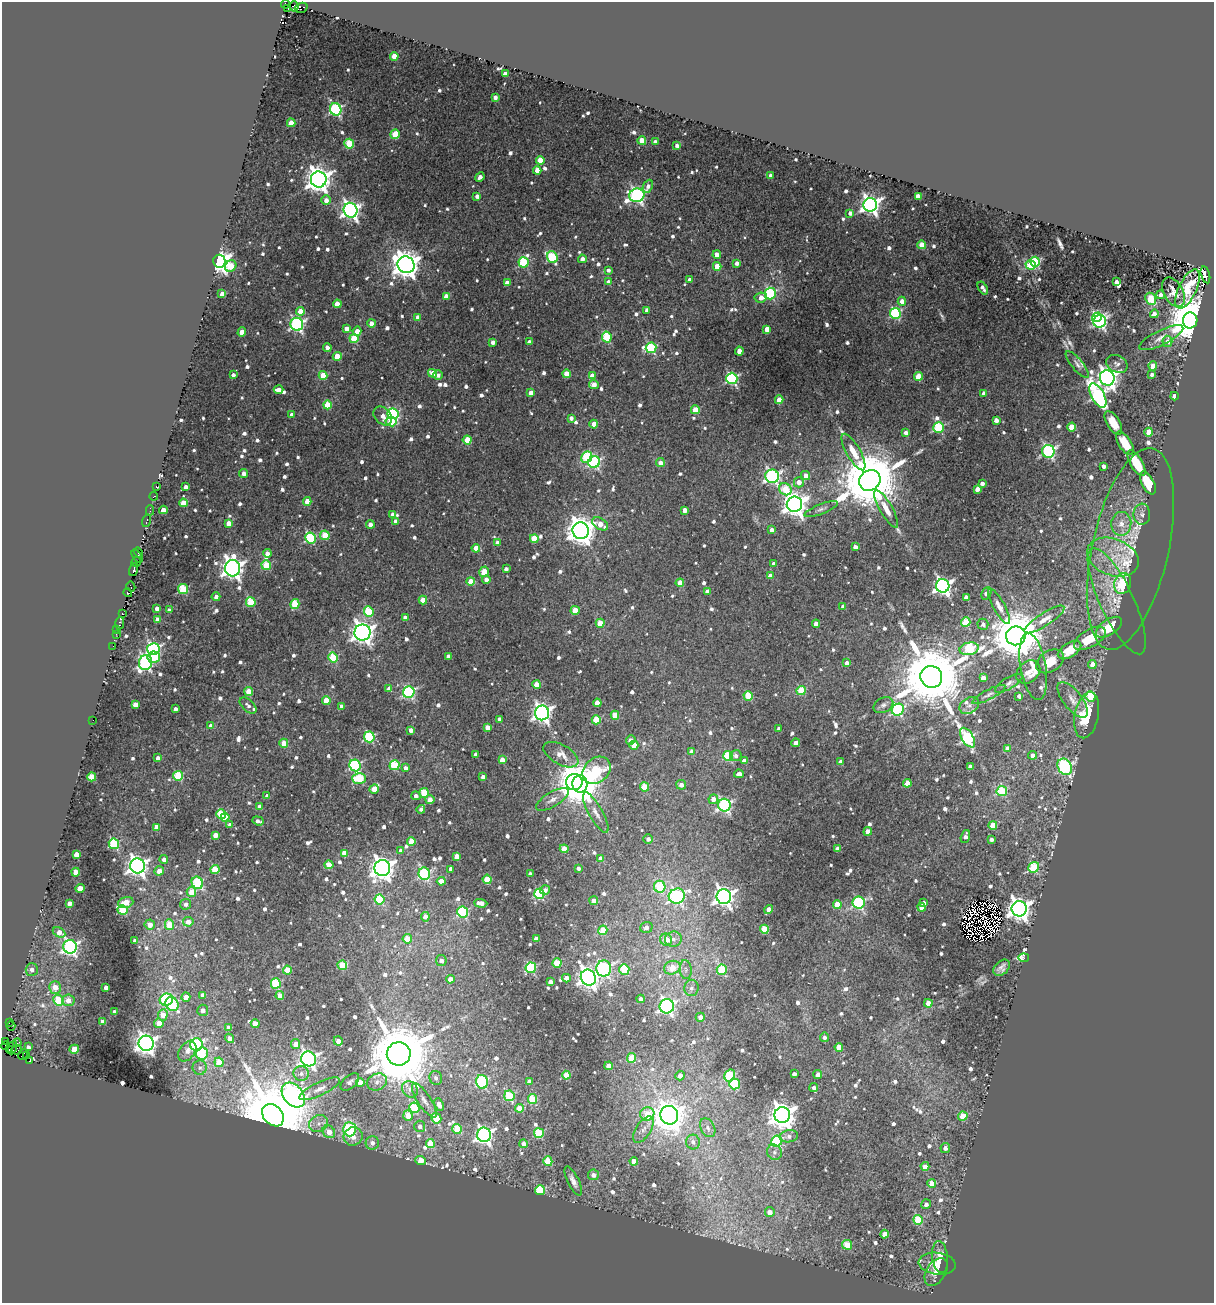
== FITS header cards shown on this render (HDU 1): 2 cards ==
NAXIS1  =                 1212
NAXIS2  =                 1301

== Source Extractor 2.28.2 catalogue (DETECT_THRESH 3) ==
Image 1212 x 1301 px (HDU 1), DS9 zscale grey, 1 PNG px = 1 image px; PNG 1216 x 1305 px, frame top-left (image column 1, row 1301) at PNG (2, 2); each listed source drawn as its Kron ellipse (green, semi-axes under 4 px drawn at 4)
Background 0.0923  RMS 0.017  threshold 0.0496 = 3 sigma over >= 5 px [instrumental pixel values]
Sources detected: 1091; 10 with non-positive FLUX_AUTO (blend fragments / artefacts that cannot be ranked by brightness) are neither listed nor drawn; of the other 1081, the 500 brightest by FLUX_AUTO listed and drawn (581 fainter detections omitted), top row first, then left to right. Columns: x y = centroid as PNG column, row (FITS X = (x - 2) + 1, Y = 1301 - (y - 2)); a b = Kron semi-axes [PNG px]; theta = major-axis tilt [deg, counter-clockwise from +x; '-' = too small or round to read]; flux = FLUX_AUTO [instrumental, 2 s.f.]
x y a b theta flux
285 4 4 3 - 8
294 6 5 4 - 32
301 8 6 5 - 25
288 9 3 2 - 8.4
394 56 4 4 - 23
505 74 4 3 - 6
495 97 4 4 - 6.4
336 109 6 5 - 200
291 123 4 4 - 22
395 134 5 4 - 35
642 141 4 4 - 25
655 142 3 3 - 4.7
349 144 5 5 - 50
677 145 4 3 - 4.8
540 160 4 4 - 24
537 170 4 4 - 13
771 175 4 3 - 4.9
480 177 5 4 - 6.1
319 179 8 8 - 1200
648 186 7 5 65 5.4
637 195 7 7 - 330
477 196 4 4 - 6
918 197 4 4 - 18
326 200 4 4 - 8.1
870 205 7 7 - 600
351 210 7 7 - 530
850 213 4 3 - 4.9
922 245 4 4 - 22
717 255 4 4 - 8.2
552 257 6 5 - 85
582 259 4 4 - 6
219 261 6 6 - 880
524 262 5 5 - 86
1035 262 5 4 - 87
737 263 4 4 - 4.8
406 265 9 8 - 1500
1031 265 5 5 - 52
231 266 6 5 - 28
717 266 4 4 - 18
608 270 4 4 - 4.7
1205 275 8 4 -75 520
689 280 4 3 - 5.7
608 282 4 4 - 6.6
1116 282 4 4 - 5.8
507 283 4 4 - 8.7
983 288 7 3 -58 5
1187 289 21 9 64 61
1173 292 16 9 -61 10
222 294 4 4 - 13
770 294 6 5 - 120
1160 295 4 4 - 6.8
446 296 4 4 - 15
761 298 6 5 - 11
1151 299 6 5 - 38
902 301 4 4 - 8.2
337 304 4 4 - 16
647 310 4 4 - 5
300 311 4 4 - 14
895 313 5 5 - 120
1154 314 4 4 - 6.1
418 317 4 4 - 9.1
1097 317 5 4 - 110
1190 320 8 7 - 6300
1099 321 6 6 - 260
371 323 4 4 - 9.7
297 324 6 6 - 260
347 328 4 4 - 8
767 329 4 4 - 18
357 331 4 4 - 14
242 332 4 4 - 16
607 337 5 5 - 62
354 338 4 4 - 41
1161 338 24 7 26 11
1167 341 6 5 - 8.1
493 342 4 4 - 5.8
529 342 4 4 - 6.3
327 347 4 3 - 6
651 348 5 5 - 95
739 351 4 4 - 14
337 356 4 4 - 28
1077 364 17 5 -51 4.9
1117 364 11 8 -25 5.3
1153 366 4 4 - 20
433 373 4 4 - 12
567 374 4 4 - 20
1152 374 4 3 - 4.6
233 375 4 4 - 4.7
323 375 4 4 - 28
438 375 5 4 - 5.2
592 376 4 4 - 12
918 377 4 4 - 30
732 378 5 5 - 180
1107 378 7 7 - 740
594 384 5 4 - 10
279 390 5 4 - 11
531 393 4 4 - 9.3
984 393 4 4 - 5.6
1098 395 13 6 -61 260
1174 396 4 3 - 6.3
779 400 4 4 - 19
327 405 4 4 - 31
695 410 4 4 - 26
393 414 5 5 - 150
292 415 4 4 - 7.8
383 416 10 7 -47 10
571 418 4 4 - 5.1
996 420 4 4 - 9
391 421 5 5 - 55
1113 423 13 6 -59 15
594 424 4 4 - 16
1072 427 4 4 - 30
939 428 5 5 - 84
1149 432 4 4 - 22
906 433 4 4 - 5.9
467 440 4 4 - 32
1125 443 13 6 -58 19
1048 451 6 6 - 210
853 452 21 7 -60 16
587 457 6 5 - 67
594 462 6 5 - 160
660 463 4 4 - 9.2
1136 463 14 6 -60 30
1103 466 4 3 - 4.7
243 473 4 4 - 7.3
806 475 5 4 - 8.2
772 476 7 6 - 290
870 481 11 10 - 12000
799 482 5 5 - 10
982 483 4 4 - 5.7
1148 483 12 6 -62 41
156 487 3 3 - 29
186 487 4 3 - 6
785 489 6 5 - 47
977 489 4 4 - 9.2
154 496 4 3 - 9.4
307 501 4 4 - 15
183 503 4 4 - 21
794 504 8 7 - 1100
821 509 18 5 22 5.4
886 509 21 6 -60 15
150 510 5 2 - 21
163 510 4 4 - 11
685 510 4 4 - 9.3
393 514 4 3 - 5.5
1142 514 10 8 -88 6.5
147 521 6 3 73 26
396 522 4 4 - 11
229 523 4 4 - 12
370 524 4 4 - 7.7
600 524 8 5 -31 15
1121 524 12 10 85 12
772 530 4 4 - 10
581 531 8 8 - 1600
325 535 5 4 - 40
310 538 5 5 - 110
534 539 4 4 - 29
497 543 4 4 - 9
855 547 4 4 - 7.5
476 548 4 4 - 21
1130 549 103 38 77 150
138 553 5 3 - 20
267 553 4 4 - 8.1
137 556 7 4 -55 48
1113 557 27 18 -21 45
136 562 5 3 - 6.2
774 564 4 4 - 6.7
266 565 5 4 - 47
233 568 8 7 - 820
506 569 4 4 - 5
133 570 7 3 75 70
484 572 5 4 - 28
770 576 4 4 - 8
486 579 4 4 - 6.8
471 581 4 4 - 17
680 583 4 4 - 20
1123 583 11 8 74 78
943 586 7 6 - 470
131 587 5 2 - 6.2
183 589 5 5 - 70
707 592 4 4 - 10
128 593 4 3 - 15
986 593 6 4 64 11
216 597 4 4 - 5.5
966 597 4 4 - 6
423 600 4 4 - 17
1117 601 58 17 -65 45
251 602 5 5 - 59
295 604 5 4 - 47
843 606 4 4 - 4.9
999 606 20 6 -61 9
157 608 4 4 - 8.9
169 610 4 4 - 4.9
575 610 4 4 - 23
369 611 5 5 - 60
122 614 3 3 - 550
405 618 4 4 - 10
1044 619 23 6 33 11
158 620 4 4 - 16
966 622 5 4 - 61
120 623 6 3 85 21
600 623 4 4 - 26
816 624 4 4 - 10
983 624 6 5 - 4.9
1109 627 15 7 34 38
117 629 3 2 - 14
362 632 8 8 - 890
116 634 2 2 - 6.3
1016 636 10 9 - 7100
1090 638 18 8 30 29
113 646 2 2 - 8.3
153 649 6 6 - 230
969 649 10 6 13 88
1070 650 13 7 32 18
448 656 4 4 - 7.6
154 657 6 5 - 34
333 658 5 4 - 63
1050 661 15 10 33 17
146 662 7 6 - 270
847 663 4 4 - 5.8
1092 664 4 4 - 14
1033 666 34 13 -80 20
1028 672 13 10 43 8.7
931 677 11 11 - 14000
983 678 4 4 - 11
1009 683 15 5 31 5
537 685 4 4 - 20
389 689 4 4 - 7.5
801 690 4 4 - 48
249 691 4 4 - 27
409 692 6 5 - 170
989 695 19 5 27 4.8
748 696 5 4 - 52
1019 696 4 3 - 5.5
1091 696 5 5 - 79
326 700 4 4 - 25
1073 700 21 9 -52 11
597 703 4 4 - 22
135 705 4 4 - 13
248 705 10 5 -43 4.7
883 705 10 7 28 4.7
342 706 4 4 - 8.9
969 706 10 7 31 5.7
175 709 4 3 - 5.5
898 710 6 5 - 110
542 713 7 7 - 550
615 715 4 4 - 28
1087 715 23 12 79 53
499 719 4 3 - 5.8
93 720 2 2 - 29
596 720 4 4 - 41
211 726 4 4 - 9.5
488 728 4 4 - 12
779 729 4 3 - 5.2
411 730 4 4 - 7.9
369 737 5 5 - 99
967 738 11 5 -58 160
631 740 5 4 - 6.5
284 743 4 4 - 17
796 743 4 4 - 8.6
634 745 4 4 - 16
1008 749 4 4 - 16
692 752 4 4 - 12
476 754 4 3 - 7.1
561 755 19 10 -29 14
1032 755 4 4 - 7
728 756 5 5 - 66
736 756 6 5 - 4.8
158 758 4 4 - 5.7
502 760 4 4 - 17
744 761 4 4 - 11
840 762 4 4 - 6.9
355 765 6 5 - 150
395 765 5 5 - 65
970 767 4 4 - 10
1065 767 8 7 - 200
406 768 4 4 - 6.6
596 770 15 12 43 100
739 774 5 4 - 6.4
178 776 5 5 - 60
92 777 4 4 - 34
483 777 4 4 - 5.1
359 779 7 5 -3 58
574 782 8 8 - 880
907 783 4 4 - 20
580 784 9 7 -87 4300
681 785 5 5 - 7.2
645 787 4 4 - 37
374 789 5 4 - 23
1002 791 5 5 - 63
424 793 5 4 - 38
267 796 4 4 - 4.8
416 796 4 4 - 4.8
552 799 18 7 31 8.4
713 799 5 4 - 8.9
430 800 4 4 - 9.2
724 805 6 6 - 230
260 807 4 4 - 10
421 809 4 3 - 4.8
596 812 23 7 -60 10
221 814 5 5 - 54
225 817 4 4 - 20
258 821 6 3 -19 5
230 825 4 4 - 7.2
993 825 4 4 - 32
156 827 4 4 - 11
868 831 4 4 - 13
215 835 4 4 - 8.9
965 836 7 4 75 5.6
648 839 5 5 - 4.9
991 839 4 4 - 4.8
411 841 4 4 - 24
114 844 5 5 - 100
564 849 4 4 - 24
838 849 4 4 - 13
401 850 4 4 - 5.4
344 853 4 4 - 16
76 854 4 4 - 15
457 856 4 4 - 15
164 859 4 4 - 6.1
601 859 4 4 - 14
329 865 4 4 - 18
137 866 7 7 - 680
1034 867 6 5 - 81
382 868 8 8 - 1000
578 868 4 3 - 4.7
215 869 4 4 - 39
451 869 4 3 - 5.6
159 871 5 4 - 12
76 872 4 4 - 18
424 874 6 5 - 150
530 874 4 3 - 4.8
487 879 4 4 - 38
441 881 4 4 - 17
197 883 6 5 - 83
660 887 6 5 - 55
80 888 4 4 - 21
545 890 5 5 - 5.8
191 892 5 4 - 22
539 894 5 5 - 100
677 896 8 7 - 240
724 897 7 7 - 660
380 899 5 5 - 62
594 901 4 4 - 12
126 902 8 5 16 20
69 903 4 4 - 7.7
481 903 6 4 -4 11
859 903 6 6 - 150
923 903 3 3 - 4.9
186 904 5 5 - 5.7
837 904 4 4 - 23
922 907 4 4 - 14
1019 909 7 7 - 980
123 910 5 5 - 62
769 910 5 4 - 15
463 912 5 5 - 110
425 917 5 4 - 10
188 922 5 5 - 10
150 925 5 5 - 12
169 925 5 4 - 32
646 927 6 5 - 6
764 929 4 4 - 48
603 930 4 4 - 34
59 932 7 4 -29 12
407 939 5 4 - 23
536 939 4 4 - 14
673 939 8 7 - 7.5
666 940 6 6 - 19
135 941 4 4 - 5.4
70 947 7 6 - 330
1024 958 5 3 - 37
441 961 5 5 - 5.9
557 963 4 4 - 47
342 965 4 4 - 44
531 968 5 5 - 110
604 968 8 7 - 220
672 968 8 6 23 24
1002 968 9 6 43 6.4
32 969 6 6 - 5.7
624 969 5 5 - 57
287 970 4 4 - 24
686 970 9 6 -84 4.6
722 970 5 5 - 46
566 978 4 4 - 10
588 978 8 7 - 750
450 979 4 4 - 10
551 982 4 4 - 11
276 983 5 5 - 68
55 987 6 5 - 17
106 987 4 4 - 7.6
691 988 8 7 - 5.4
203 995 4 4 - 6.8
280 996 4 4 - 19
186 997 4 4 - 13
641 999 4 4 - 6.2
58 1000 5 5 - 42
68 1000 6 6 - 12
166 1000 6 6 - 110
928 1003 4 4 - 15
172 1004 7 6 - 64
667 1006 7 7 - 300
203 1010 5 5 - 6.6
115 1012 4 4 - 5.4
163 1015 5 4 - 21
700 1017 4 4 - 8.5
9 1022 3 3 - 27
103 1022 4 4 - 8
159 1023 4 4 - 20
255 1024 4 4 - 16
11 1026 4 3 - 9.6
229 1028 4 4 - 7
824 1037 5 4 - 4.7
229 1038 5 4 - 6.5
6 1041 3 3 - 8.6
338 1041 5 4 - 8.9
17 1043 4 3 - 7.3
146 1043 7 7 - 700
295 1044 5 4 - 9.6
196 1045 6 6 - 160
5 1046 4 3 - 12
12 1047 7 3 69 17
28 1047 4 4 - 4.7
839 1047 4 4 - 24
74 1049 5 4 - 27
9 1050 3 2 - 24
17 1050 5 4 - 19
187 1051 11 7 53 9.4
23 1054 6 3 48 11
202 1054 6 6 - 52
399 1054 12 11 - 12000
27 1056 3 2 - 32
631 1058 5 4 - 29
309 1059 8 7 - 430
30 1061 3 3 - 61
219 1062 5 4 - 35
609 1066 4 4 - 15
200 1068 7 7 - 4.8
301 1074 8 7 - 6.1
794 1074 4 4 - 5.6
818 1074 4 4 - 4.9
566 1075 4 4 - 37
730 1075 6 5 - 78
680 1076 5 4 - 9.7
436 1078 7 6 - 4.9
529 1081 4 4 - 5.9
350 1082 11 6 41 5
360 1082 4 4 - 16
377 1082 10 8 22 7.6
482 1082 7 5 -78 120
734 1084 5 5 - 57
814 1087 4 4 - 4.7
319 1089 22 6 26 11
410 1089 9 7 -49 6.6
293 1095 14 9 -49 700
509 1096 5 5 - 72
532 1099 5 4 - 48
424 1100 20 6 -57 8
439 1104 6 4 -66 6.6
414 1108 5 5 - 60
520 1108 4 4 - 21
647 1114 7 6 - 29
273 1115 12 9 -48 15000
669 1115 9 9 - 1900
782 1115 8 8 - 1400
408 1116 5 4 - 20
963 1116 4 4 - 44
436 1118 5 5 - 48
319 1123 10 8 26 8.3
420 1126 5 5 - 4.8
708 1128 10 7 -60 5.7
349 1129 7 6 - 120
457 1129 5 4 - 42
643 1130 15 7 56 8.3
329 1132 7 5 -48 14
539 1133 5 5 - 67
484 1135 7 7 - 420
353 1136 10 9 - 12
789 1136 9 6 9 5
777 1141 5 5 - 87
693 1142 7 7 - 5.6
372 1143 7 6 - 6.6
430 1143 5 4 - 30
524 1144 4 4 - 9.7
945 1148 5 4 - 5.7
774 1152 8 7 - 4.6
421 1161 5 4 - 18
548 1161 5 4 - 41
634 1161 4 4 - 14
925 1166 4 4 - 9.6
593 1175 5 5 - 6.5
573 1181 16 5 -64 7.2
932 1184 4 4 - 23
540 1190 5 5 - 96
926 1204 5 4 - 5.2
770 1212 5 5 - 12
918 1220 5 4 - 56
885 1234 4 4 - 14
847 1245 5 5 - 36
940 1257 16 8 -83 12
937 1264 18 11 -7 15
936 1272 15 9 56 12
At the frame edge (FLAGS 8, measured only in part): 1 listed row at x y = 285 4
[581 fainter detections neither listed nor drawn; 10 non-positive-flux detections neither listed nor drawn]